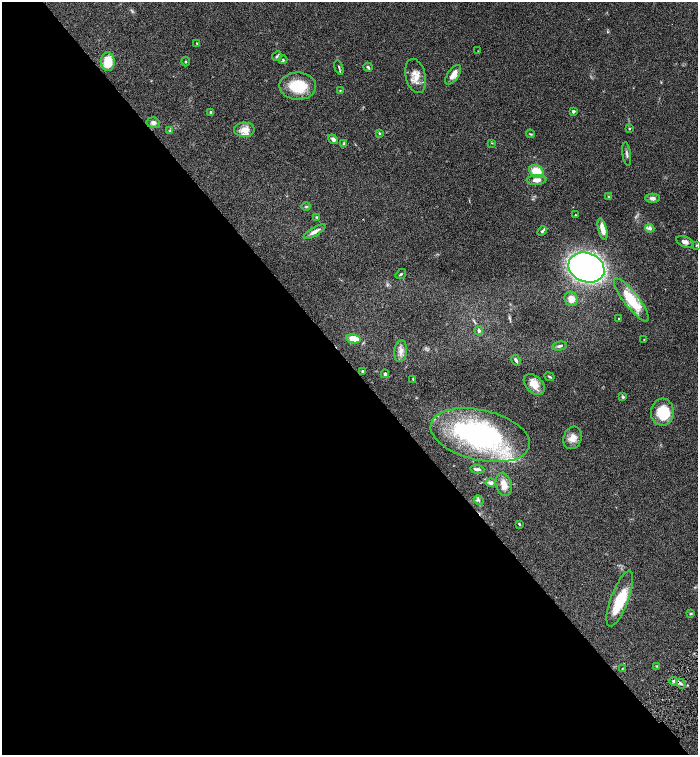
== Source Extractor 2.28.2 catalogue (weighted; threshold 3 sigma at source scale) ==
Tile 9 of 4 x 4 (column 1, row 3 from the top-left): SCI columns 303-1693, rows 1507-3012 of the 6026 x 6028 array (HDU 1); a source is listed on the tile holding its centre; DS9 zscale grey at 2 x 2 block average (1 PNG px = mean of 2 x 2 image px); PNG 700 x 757 px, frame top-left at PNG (2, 2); each listed source drawn as its Kron ellipse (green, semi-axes under 4 px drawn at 4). Shown black and unused: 52% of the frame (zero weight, under 4 of 8 exposures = <1% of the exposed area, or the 3 px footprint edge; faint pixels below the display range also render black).
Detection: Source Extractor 2.28.2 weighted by HDU 2 'WHT'; one run over the whole footprint, this tile lists its part. Background 0.0687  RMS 0.0044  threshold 0.0178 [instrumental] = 3 sigma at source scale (4.09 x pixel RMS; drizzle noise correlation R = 1.36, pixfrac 0.8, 0.05/0.05 arcsec/px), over >= 5 px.
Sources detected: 76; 1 too faint to see at this stretch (2 x 2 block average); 2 inside a brighter object's white glare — neither listed nor drawn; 5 inside a brighter listed object's ellipse — not listed separately; the other 68 listed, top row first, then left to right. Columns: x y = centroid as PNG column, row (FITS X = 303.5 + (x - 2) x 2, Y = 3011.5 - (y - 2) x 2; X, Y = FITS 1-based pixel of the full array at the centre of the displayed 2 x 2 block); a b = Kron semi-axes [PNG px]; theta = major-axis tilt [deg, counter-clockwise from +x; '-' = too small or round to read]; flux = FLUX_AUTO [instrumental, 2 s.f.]
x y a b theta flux
197 43 3 2 - 0.67
478 51 2 2 - 0.28
277 56 5 3 - 1.4
283 60 4 3 - 1
186 61 5 2 - 0.64
108 62 9 7 -86 21
339 67 7 2 -73 1.2
368 67 5 3 - 1.7
453 75 11 5 54 7.6
415 76 17 10 -77 10
298 86 18 13 -1 30
340 91 3 3 - 0.57
573 111 2 2 - 3.8
211 112 4 3 - 1.7
153 123 7 5 -8 3.2
629 129 3 3 - 0.95
170 130 4 3 - 1.1
244 130 10 7 2 9.9
379 133 3 3 - 1.1
530 134 4 3 - 0.93
333 139 5 4 - 3.2
492 143 3 2 - 0.5
344 144 3 3 - 0.91
627 154 12 2 -82 2
537 171 8 6 -34 17
537 180 10 5 3 6.2
609 197 4 3 - 1.1
652 198 7 4 0 3.1
306 206 5 2 - 0.88
575 215 2 2 - 0.56
316 217 4 3 - 0.74
650 228 5 4 - 3.5
603 229 11 3 -76 9.9
542 231 5 3 - 1.6
314 232 12 4 31 4.9
685 242 9 5 -22 4
696 245 3 3 - 0.66
586 268 18 14 -21 480
401 274 5 3 - 1.1
571 299 7 6 - 8.4
631 300 26 7 -52 31
619 319 3 2 - 0.81
479 331 4 3 - 2
354 339 7 4 -10 17
644 339 2 2 - 0.33
560 346 7 3 12 1.8
401 351 11 6 82 5.6
516 360 6 3 -63 2.3
363 371 2 2 - 3.6
385 374 4 3 - 1.6
549 377 5 2 - 1.1
413 379 4 2 - 0.67
534 384 12 8 -44 11
623 397 3 3 - 1.5
662 412 13 11 84 26
480 435 50 25 -13 180
573 438 11 9 72 8.4
477 469 7 3 -7 2.5
491 483 5 4 - 3.2
504 484 12 8 -76 8.4
479 500 5 4 - 1.7
519 524 4 3 - 0.88
620 599 29 8 69 31
691 614 4 3 - 0.97
657 666 3 2 - 0.63
622 669 3 2 - 0.47
673 681 4 3 - 2.2
681 684 5 3 - 1.7